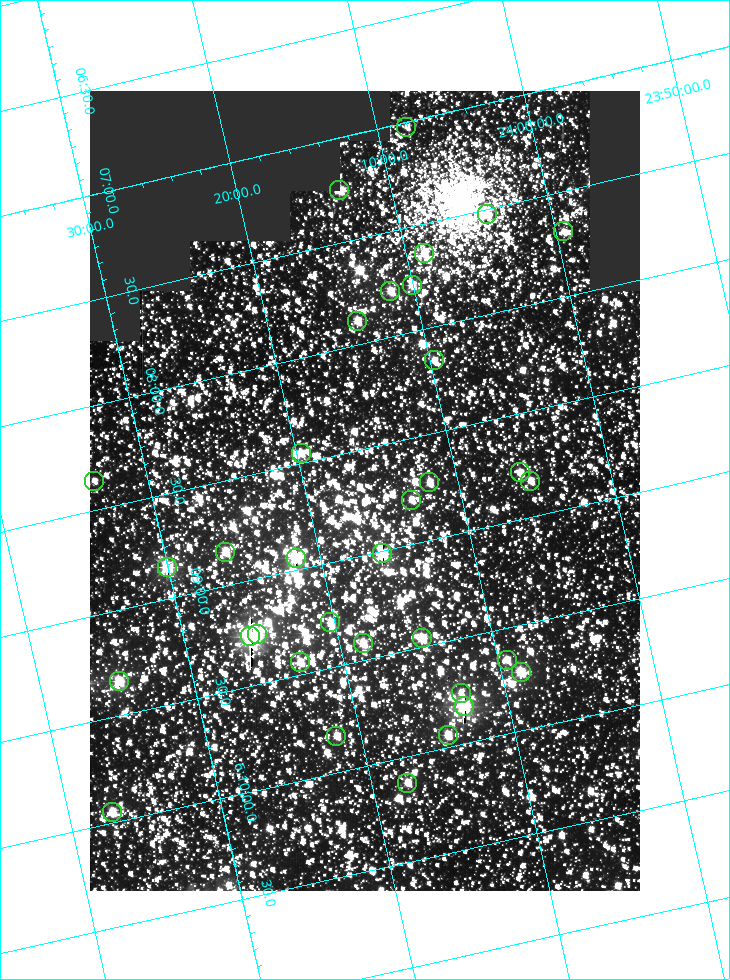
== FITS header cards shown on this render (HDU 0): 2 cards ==
NAXIS1  =                  550
NAXIS2  =                  800

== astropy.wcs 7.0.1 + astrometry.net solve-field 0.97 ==
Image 550 x 800 px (HDU 0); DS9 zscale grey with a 90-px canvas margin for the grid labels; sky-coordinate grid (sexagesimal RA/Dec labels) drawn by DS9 from the SOLVED WCS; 34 Tycho-2 reference stars matched to detected sources circled (green)
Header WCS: RA---TAN/DEC--TAN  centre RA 06:08:42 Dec +24:16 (92.17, +24.27 deg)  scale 3.98 arcsec/px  FOV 36.4' x 53.0'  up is -103 deg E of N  parity normal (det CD < 0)
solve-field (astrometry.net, Tycho-2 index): VERIFIED the header's WCS against the Tycho-2 star catalogue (verified at 3 index scales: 18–32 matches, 0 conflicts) and refined it, rather than solving blind
Solved WCS: RA---TAN-SIP/DEC--TAN-SIP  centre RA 06:08:42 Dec +24:16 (92.17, +24.27 deg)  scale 3.98 arcsec/px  FOV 36.4' x 53.0'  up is -103 deg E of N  parity normal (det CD < 0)
The solver's refit moves the header's centre by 0.18 arcsec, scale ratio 1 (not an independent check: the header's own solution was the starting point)
Tycho-2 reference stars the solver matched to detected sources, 34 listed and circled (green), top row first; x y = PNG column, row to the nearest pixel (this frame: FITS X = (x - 90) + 1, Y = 800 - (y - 91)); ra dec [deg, ICRS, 3 dp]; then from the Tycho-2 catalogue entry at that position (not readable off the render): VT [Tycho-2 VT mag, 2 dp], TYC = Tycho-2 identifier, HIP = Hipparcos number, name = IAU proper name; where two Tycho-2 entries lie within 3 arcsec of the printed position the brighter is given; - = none
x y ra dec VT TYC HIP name
406 127 91.756 +24.135 11.55 1864-383-1 - -
339 190 91.813 +24.222 9.50 1864-951-1 - -
487 214 91.882 +24.069 10.67 1864-1197-1 - -
563 231 91.922 +23.991 11.04 1864-773-1 - -
424 253 91.910 +24.147 9.81 1864-677-1 - -
412 285 91.945 +24.168 9.83 1864-545-1 - -
390 291 91.946 +24.193 9.49 1864-879-1 - -
357 321 91.972 +24.235 9.87 1864-607-1 - -
434 360 92.040 +24.163 9.97 1864-387-1 - -
301 453 92.113 +24.329 10.09 1877-692-1 - -
520 472 92.195 +24.097 9.91 1877-1306-1 - -
94 481 92.090 +24.558 11.22 1868-1493-1 - -
530 481 92.208 +24.088 10.02 1877-898-1 - -
429 482 92.182 +24.197 9.90 1877-42-1 - -
411 500 92.198 +24.221 10.14 1877-234-1 - -
225 552 92.210 +24.434 9.33 1881-345-1 - -
382 553 92.254 +24.266 8.73 1877-224-1 - -
296 558 92.236 +24.360 8.19 1877-300-1 29148 -
167 567 92.212 +24.501 8.67 1881-93-1 - -
330 622 92.321 +24.338 9.42 1877-884-1 - -
257 634 92.315 +24.419 9.14 1881-15-1 - -
250 636 92.316 +24.428 7.55 1881-1595-1 - -
422 638 92.364 +24.244 8.80 1877-1589-1 - -
363 643 92.355 +24.308 9.21 1877-702-1 - -
507 660 92.412 +24.157 10.23 1877-766-1 - -
300 662 92.360 +24.380 9.69 1881-496-1 - -
521 672 92.431 +24.145 8.75 1877-16-1 - -
119 681 92.334 +24.580 8.60 1881-81-1 - -
461 693 92.439 +24.215 10.07 1877-154-1 - -
464 706 92.456 +24.215 7.57 1877-1484-1 - -
448 735 92.485 +24.239 9.49 1877-1276-1 - -
336 736 92.457 +24.359 9.75 1877-1432-1 - -
407 783 92.531 +24.294 10.40 1877-334-1 - -
112 812 92.487 +24.619 9.38 1881-1542-1 - -